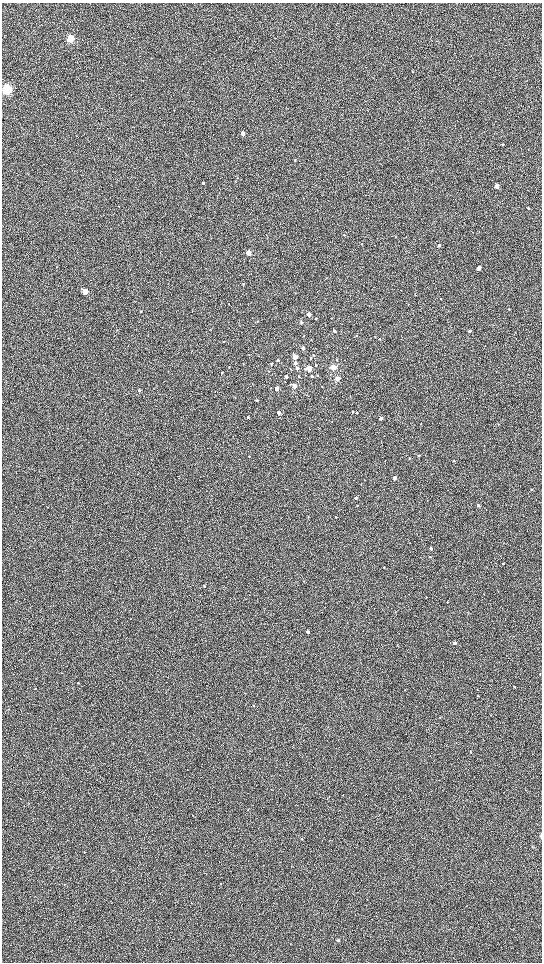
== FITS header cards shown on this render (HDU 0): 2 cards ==
NAXIS1  =                 1080 / length of data axis 1
NAXIS2  =                 1920 / length of data axis 2

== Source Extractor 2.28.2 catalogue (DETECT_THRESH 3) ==
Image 1080 x 1920 px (HDU 0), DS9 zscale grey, zoomed out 1/2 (1 PNG px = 2 x 2 image px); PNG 544 x 964 px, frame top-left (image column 1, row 1919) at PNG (2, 3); no overlay
Background 603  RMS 57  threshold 171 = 3 sigma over >= 5 px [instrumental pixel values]
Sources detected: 110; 1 cannot appear on this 1/2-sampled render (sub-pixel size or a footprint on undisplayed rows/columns) and is not listed; the other 109 listed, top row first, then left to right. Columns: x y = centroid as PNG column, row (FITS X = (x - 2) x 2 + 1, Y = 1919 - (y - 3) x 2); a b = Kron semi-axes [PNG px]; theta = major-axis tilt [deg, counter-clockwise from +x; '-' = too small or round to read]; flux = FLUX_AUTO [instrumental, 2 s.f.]
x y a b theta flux
70 38 4 3 - 9.3e+05
412 71 3 2 - 5.3e+03
7 89 4 4 - 2.3e+06
242 133 3 3 - 9.8e+04
503 144 2 2 - 5.7e+03
295 160 3 2 - 9.1e+03
203 183 3 2 - 1.7e+04
497 186 3 3 - 2.1e+05
528 208 2 2 - 1.2e+04
472 232 2 1 - 3.8e+03
344 235 2 2 - 4.7e+03
361 244 2 2 - 4.1e+03
439 245 3 3 - 2.4e+04
248 253 3 3 - 2.3e+05
479 268 3 3 - 1.2e+05
243 284 3 2 - 7.9e+03
85 291 4 3 - 2.4e+05
415 295 3 2 - 4.9e+03
441 299 2 2 - 3.7e+03
228 304 3 2 - 6.5e+03
408 305 3 2 - 3.2e+03
509 309 2 2 - 5.2e+03
141 312 3 3 - 1.2e+04
309 314 3 3 - 6.8e+04
316 319 3 2 - 1.1e+04
258 321 3 3 - 6.9e+03
301 323 3 3 - 1.5e+04
117 330 3 2 - 4.5e+03
334 331 3 3 - 3.1e+04
470 331 2 2 - 3.0e+04
356 335 3 2 - 7.0e+03
379 339 3 2 - 8.9e+03
311 340 3 2 - 6.5e+03
223 342 2 2 - 7.3e+03
303 348 4 3 - 3.8e+04
313 355 3 3 - 1.4e+04
295 357 3 3 - 2.1e+05
310 357 3 3 - 1.4e+04
337 359 2 2 - 9.4e+03
278 360 2 2 - 1.0e+04
295 363 3 3 - 6.0e+04
271 364 3 2 - 1.0e+04
316 365 3 3 - 1.3e+04
229 367 3 2 - 8.6e+03
333 367 3 3 - 5.1e+05
297 368 3 3 - 2.9e+04
290 369 3 2 - 4.6e+03
309 369 3 3 - 3.1e+05
222 372 3 3 - 6.7e+03
317 375 3 2 - 1.2e+04
312 376 3 3 - 1.8e+04
286 377 3 2 - 4.1e+04
299 377 2 2 - 7.5e+03
337 378 3 3 - 2.0e+05
294 386 3 3 - 1.6e+05
322 386 2 2 - 5.2e+03
277 388 3 3 - 8.0e+04
139 390 3 3 - 1.7e+04
257 400 3 3 - 1.1e+04
352 412 3 3 - 9.5e+03
279 413 3 3 - 5.4e+04
356 413 3 3 - 9.3e+03
248 417 3 2 - 1.1e+04
381 418 3 2 - 7.4e+04
421 423 3 2 - 4.7e+03
498 424 3 2 - 5.7e+03
484 446 2 1 - 3.3e+03
249 456 3 2 - 4.4e+03
418 456 3 2 - 8.3e+03
410 458 3 2 - 6.5e+03
454 461 3 2 - 5.2e+03
137 474 2 2 - 3.2e+03
394 478 3 2 - 1.1e+05
531 489 3 3 - 7.5e+03
356 498 3 3 - 1.8e+04
478 505 2 2 - 3.0e+04
357 506 3 2 - 5.3e+03
336 517 2 2 - 7.4e+03
431 548 2 2 - 2.8e+04
429 557 3 3 - 7.3e+03
503 563 2 2 - 7.7e+03
384 567 2 2 - 5.5e+03
204 586 2 2 - 1.5e+04
426 597 2 2 - 4.9e+03
246 599 2 2 - 3.1e+03
447 602 2 2 - 9.1e+03
308 632 2 2 - 3.1e+04
455 643 2 2 - 5.5e+04
540 674 3 2 - 4.7e+03
78 683 3 2 - 1.0e+04
514 687 3 2 - 6.2e+03
477 689 2 1 - 3.5e+03
405 690 3 2 - 5.0e+03
478 696 3 2 - 1.1e+04
92 705 3 2 - 4.3e+03
253 706 3 2 - 7.1e+03
8 709 2 2 - 5.1e+03
471 752 3 2 - 5.8e+03
329 797 2 2 - 5.0e+03
193 815 3 2 - 4.2e+03
541 836 4 2 - 2.3e+04
302 839 3 2 - 4.6e+03
532 847 3 2 - 5.3e+03
84 852 2 1 - 3.1e+03
291 866 3 2 - 3.9e+03
64 884 3 2 - 5.9e+03
221 884 2 2 - 4.8e+03
191 903 2 2 - 4.4e+03
338 940 3 3 - 2.0e+04
At the frame edge (FLAGS 8, measured only in part): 1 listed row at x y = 541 836
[1 sub-pixel or undisplayed-footprint detection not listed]